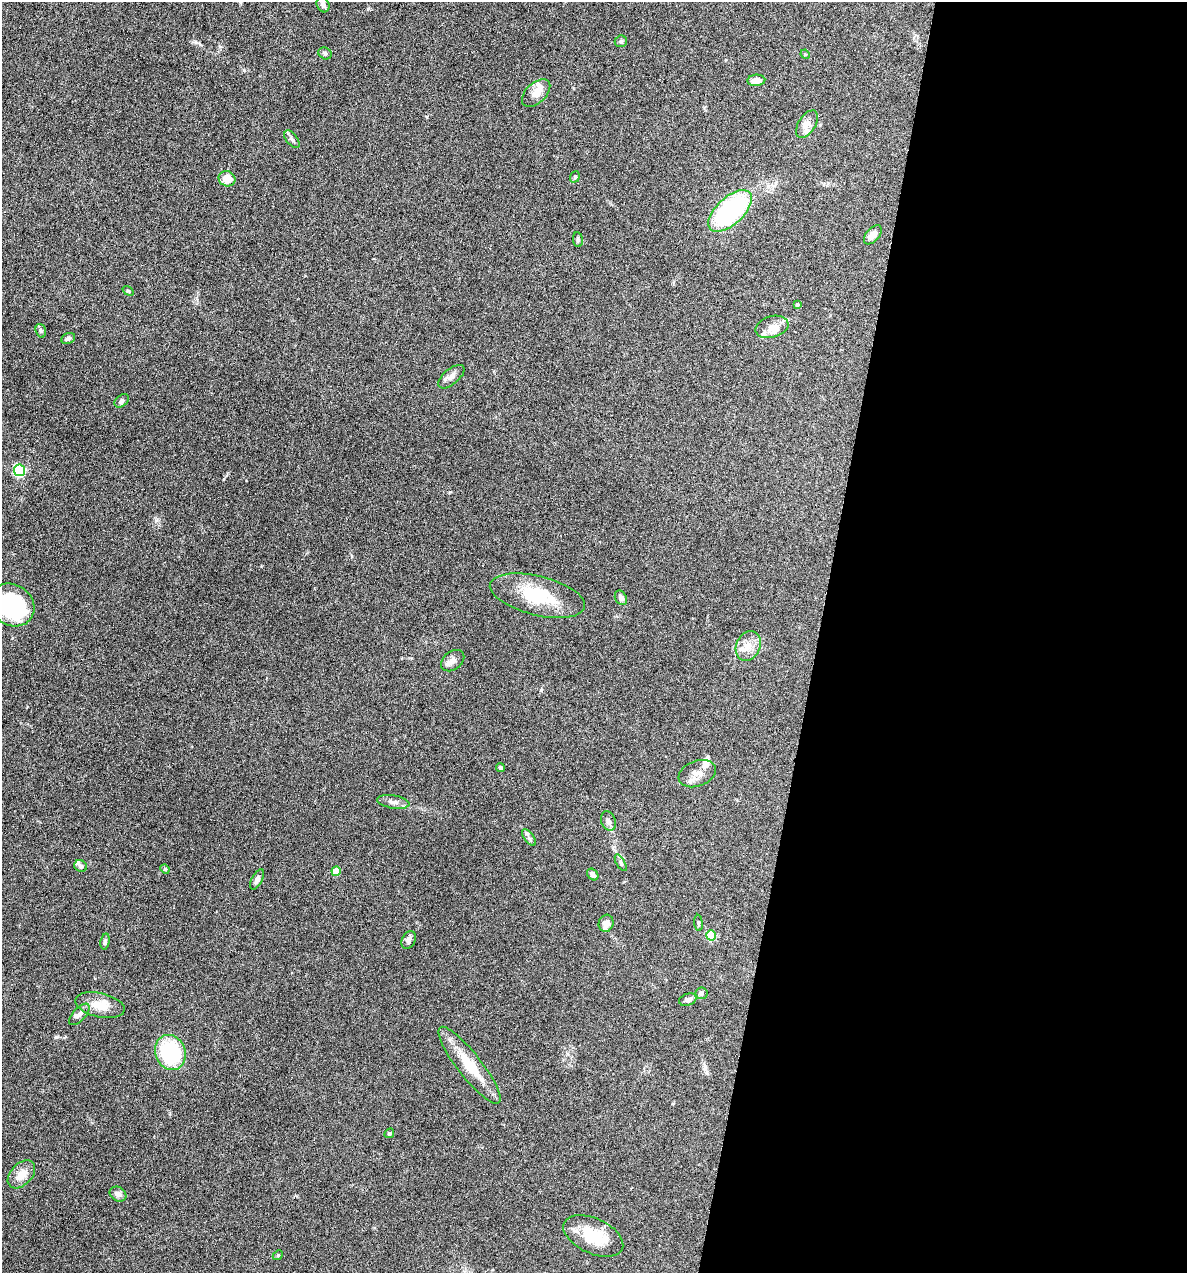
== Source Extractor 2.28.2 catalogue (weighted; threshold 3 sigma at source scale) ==
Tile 12 of 4 x 4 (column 4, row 3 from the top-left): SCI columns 3678-4862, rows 1272-2542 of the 5105 x 5085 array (HDU 1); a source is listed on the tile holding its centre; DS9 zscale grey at full resolution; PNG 1189 x 1275 px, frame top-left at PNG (2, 2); each listed source drawn as its Kron ellipse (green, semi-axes under 4 px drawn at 4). Shown black and unused: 31% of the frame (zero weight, under 4 of 8 exposures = <1% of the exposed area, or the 3 px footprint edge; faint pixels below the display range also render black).
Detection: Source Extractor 2.28.2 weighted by HDU 2 'WHT'; one run over the whole footprint, this tile lists its part. Background 0.207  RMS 0.0064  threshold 0.0261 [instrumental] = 3 sigma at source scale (4.09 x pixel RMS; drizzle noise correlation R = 1.36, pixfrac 0.8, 0.05/0.05 arcsec/px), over >= 5 px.
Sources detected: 59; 1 inside a brighter object's white glare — neither listed nor drawn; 5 inside a brighter listed object's ellipse — not listed separately; the other 53 listed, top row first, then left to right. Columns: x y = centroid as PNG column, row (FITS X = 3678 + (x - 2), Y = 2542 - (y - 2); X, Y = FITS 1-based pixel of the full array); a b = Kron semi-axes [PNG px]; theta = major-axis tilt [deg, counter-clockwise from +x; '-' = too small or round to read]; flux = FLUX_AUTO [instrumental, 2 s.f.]
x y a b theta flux
323 4 8 6 -69 2
621 41 6 5 - 1.4
325 53 7 5 -32 1.4
805 54 5 4 - 0.51
756 80 9 5 4 4.6
536 93 17 10 43 5.7
807 124 15 8 57 4.2
292 139 10 5 -51 1.8
575 177 6 4 71 0.9
227 179 8 7 - 7.4
730 211 27 13 43 77
873 235 11 6 49 4.2
578 239 7 5 -83 1.1
128 291 6 3 -36 0.64
797 304 4 3 - 1.1
772 327 17 10 16 6.1
41 331 7 5 -74 0.96
68 338 7 5 24 1.6
451 377 16 7 40 3.1
122 401 8 5 39 1.2
19 470 6 5 - 80
537 596 49 19 -14 29
621 598 8 5 -61 2.3
12 605 23 20 -36 68
748 646 15 11 64 6.6
453 661 13 9 38 3
500 767 4 4 - 1.1
697 774 19 12 21 6.1
393 802 16 6 -9 2.8
608 821 10 7 -70 2.2
529 838 9 5 -55 1.5
621 863 9 4 -61 1.2
81 866 6 5 - 1.9
165 869 5 4 - 0.66
336 871 5 4 - 10
593 874 6 5 - 2.2
257 879 11 5 63 1.9
606 923 9 7 73 4.2
698 923 8 4 -85 0.88
711 935 5 5 - 27
409 940 9 6 65 2.3
105 942 8 4 81 1.3
701 993 6 6 - 1.3
688 1000 9 6 18 2.1
100 1005 25 12 -13 9.9
79 1014 13 6 48 2.6
170 1052 18 15 -69 43
470 1065 48 12 -52 18
389 1133 5 4 - 0.87
21 1174 16 10 46 6.5
118 1194 9 7 -32 2.4
593 1236 32 17 -25 20
278 1255 5 4 - 0.7
Isophote crosses this tile's border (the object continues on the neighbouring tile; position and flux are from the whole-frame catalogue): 1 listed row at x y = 12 605
Unlisted compact peaks at least as high as the median listed source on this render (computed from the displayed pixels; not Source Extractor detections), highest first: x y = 56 1037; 450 492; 244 70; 156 520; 541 690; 224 479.